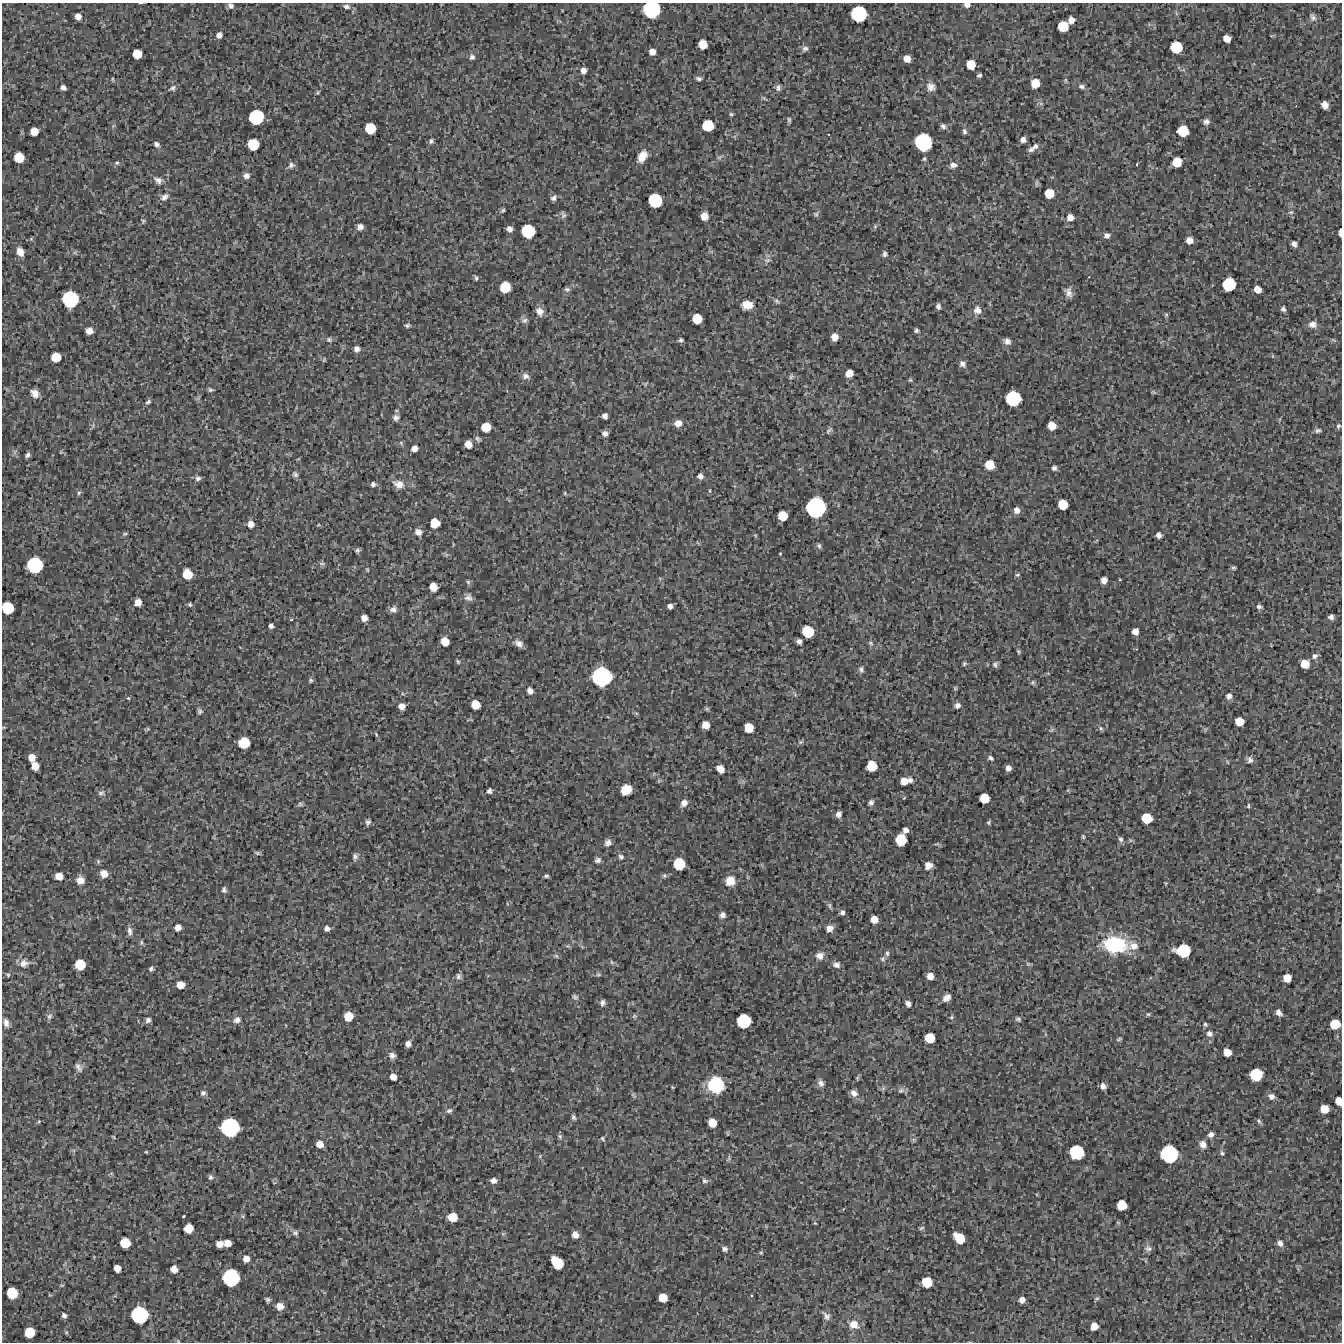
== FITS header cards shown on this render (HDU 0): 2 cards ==
NAXIS1  =                 1340 / length of data axis 1
NAXIS2  =                 1340 / length of data axis 2

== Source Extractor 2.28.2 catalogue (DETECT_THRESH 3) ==
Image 1340 x 1340 px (HDU 0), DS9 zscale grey, 1 PNG px = 1 image px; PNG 1344 x 1344 px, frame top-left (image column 1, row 1340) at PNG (2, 3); no overlay
Background 5110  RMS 510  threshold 1540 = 3 sigma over >= 5 px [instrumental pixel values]
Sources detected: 395; all 395 listed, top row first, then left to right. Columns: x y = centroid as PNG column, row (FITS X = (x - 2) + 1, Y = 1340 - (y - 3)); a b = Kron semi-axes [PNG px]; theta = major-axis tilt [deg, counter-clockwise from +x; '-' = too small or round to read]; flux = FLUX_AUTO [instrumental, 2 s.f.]
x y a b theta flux
967 5 6 5 - 1.5e+05
231 6 9 7 -34 1.2e+05
346 6 9 6 -12 1.3e+05
651 9 13 12 - 2.2e+06
859 14 12 12 - 1.8e+06
78 16 6 5 - 2.1e+05
1313 17 11 7 -62 1.3e+05
1071 20 6 6 - 2.3e+05
1063 26 8 8 - 7.4e+05
219 35 6 6 - 1.7e+05
1227 38 6 6 - 3.2e+05
703 44 8 7 - 5.0e+05
1176 47 9 9 - 9.8e+05
805 49 9 7 36 1.2e+05
652 52 6 6 - 2.4e+05
137 54 7 7 - 5.3e+05
472 57 8 7 - 1.3e+05
907 59 6 6 - 3.3e+05
971 65 8 7 - 5.6e+05
583 70 6 6 - 1.9e+05
979 75 4 4 - 7.0e+04
113 79 7 3 -82 3.9e+04
699 79 7 5 -7 8.9e+04
1066 80 9 4 90 6.8e+04
1035 83 8 7 - 5.2e+05
1082 86 9 6 -13 1.1e+05
63 87 5 4 - 1.4e+05
931 87 13 11 -39 2.5e+05
172 88 11 7 24 1.1e+05
778 88 8 6 76 1.0e+05
318 92 7 3 36 4.3e+04
763 98 8 4 -33 5.6e+04
1325 105 7 6 - 2.8e+05
731 114 5 4 - 5.2e+04
256 117 12 11 - 1.6e+06
789 120 7 4 -89 6.3e+04
1206 122 8 6 13 1.3e+05
708 125 9 9 - 8.7e+05
943 126 8 6 -43 1.1e+05
370 128 9 8 - 7.7e+05
34 131 7 6 - 3.9e+05
964 131 8 6 -83 9.3e+04
1183 131 9 9 - 8.2e+05
1023 140 6 5 - 1.6e+05
431 141 6 5 - 7.9e+04
923 142 14 13 - 2.3e+06
157 144 7 6 - 1.0e+05
253 144 9 9 - 8.5e+05
1035 146 10 7 35 1.5e+05
1031 150 8 6 9 1.1e+05
642 156 14 8 61 4.1e+05
19 157 8 8 - 6.6e+05
720 157 11 4 26 9.6e+04
924 159 6 5 - 5.4e+04
1177 162 8 8 - 6.0e+05
117 163 6 5 - 6.4e+04
1137 164 4 2 - 2.9e+04
291 165 9 7 26 1.3e+05
953 165 9 6 6 1.8e+05
246 176 7 7 - 1.7e+05
158 180 12 9 -28 1.9e+05
1037 183 9 4 85 5.4e+04
1049 193 8 7 - 5.5e+05
164 197 12 8 33 1.9e+05
554 198 8 6 44 1.2e+05
655 200 11 10 - 1.3e+06
503 210 6 4 45 5.4e+04
1291 212 7 5 17 5.8e+04
816 214 8 6 53 8.0e+04
563 215 9 7 -70 1.0e+05
704 216 7 6 - 3.6e+05
1070 217 8 8 - 2.5e+05
143 221 7 5 36 5.7e+04
875 226 6 5 - 6.0e+04
360 227 6 5 - 1.9e+05
509 229 5 5 - 1.5e+05
528 231 11 10 - 1.3e+06
1340 232 7 3 88 1.3e+05
1107 235 7 6 - 1.4e+05
1189 240 6 6 - 2.7e+05
1294 244 5 4 - 1.5e+05
20 252 9 7 -64 2.9e+05
75 252 6 4 72 5.2e+04
885 254 6 5 - 8.6e+04
767 260 11 7 14 1.5e+05
476 278 7 4 -79 6.2e+04
1229 284 10 10 - 1.2e+06
505 287 9 8 - 7.9e+05
567 289 7 6 - 8.6e+04
1257 289 6 6 - 3.0e+05
1068 292 12 8 -69 2.1e+05
70 299 13 12 - 2.0e+06
777 301 9 5 -42 8.0e+04
747 305 11 9 2 3.9e+05
938 306 6 5 - 1.1e+05
1283 309 5 4 - 8.6e+04
977 310 11 10 - 2.4e+05
540 311 10 8 -59 2.5e+05
1166 315 6 5 - 4.9e+04
697 318 8 8 - 6.3e+05
524 320 9 7 17 1.2e+05
1312 324 10 8 -1 2.0e+05
407 325 7 4 6 6.9e+04
916 330 4 4 - 7.3e+04
89 331 6 6 - 2.7e+05
834 337 6 6 - 2.9e+05
329 339 8 7 - 9.5e+04
681 340 4 4 - 6.8e+04
1333 340 8 4 -23 5.1e+04
1007 341 8 7 - 1.6e+05
357 349 7 7 - 1.6e+05
1273 356 6 3 -89 3.3e+04
56 357 8 7 - 6.0e+05
324 360 6 5 - 4.5e+04
962 364 8 7 - 1.4e+05
849 373 7 6 - 3.6e+05
525 376 9 7 -27 1.5e+05
791 376 8 5 65 6.7e+04
910 380 5 5 - 4.5e+04
645 384 6 4 46 4.0e+04
210 390 6 5 - 7.0e+04
1154 392 8 4 -23 4.8e+04
35 393 9 7 -44 2.4e+05
1013 398 12 11 - 1.7e+06
148 402 7 5 30 7.9e+04
605 416 5 5 - 1.3e+05
396 418 7 7 - 1.3e+05
678 423 8 7 - 2.5e+05
93 425 6 4 73 5.8e+04
1052 426 7 7 - 4.3e+05
1338 426 7 6 - 7.5e+04
486 427 8 7 - 5.5e+05
829 430 11 5 49 7.8e+04
1318 430 8 5 14 9.3e+04
605 433 5 5 - 1.3e+05
478 439 8 5 -45 7.7e+04
401 443 7 4 -46 5.0e+04
468 444 7 6 - 3.2e+05
414 449 6 5 - 1.9e+05
61 452 5 4 - 3.1e+04
27 455 6 5 - 9.8e+04
989 465 8 7 - 5.8e+05
1054 468 5 5 - 9.1e+04
295 474 8 6 -45 9.4e+04
700 476 6 6 - 1.3e+05
198 478 7 6 - 1.0e+05
373 484 6 5 - 9.2e+04
399 484 14 10 -23 3.2e+05
709 491 5 3 - 3.7e+04
79 493 6 5 - 6.7e+04
565 493 5 3 - 3.5e+04
1063 504 8 7 - 6.2e+05
816 507 16 15 - 3.0e+06
1017 510 6 6 - 2.0e+05
783 516 8 7 - 6.1e+05
435 523 8 7 - 5.5e+05
251 524 6 6 - 2.2e+05
318 525 5 3 - 3.1e+04
418 532 9 8 - 1.8e+05
125 534 7 5 20 6.0e+04
755 535 6 4 -19 3.8e+04
1159 535 5 5 - 1.5e+05
819 546 8 6 -73 8.3e+04
357 550 5 5 - 7.4e+04
780 554 3 2 - 3.4e+04
322 563 11 4 0 7.6e+04
35 565 12 12 - 1.9e+06
1233 568 5 5 - 5.7e+04
367 570 6 3 -70 3.6e+04
187 574 9 8 - 6.5e+05
1017 575 6 5 - 6.1e+04
1104 580 6 5 - 2.2e+05
1120 580 4 2 - 2.7e+04
468 582 7 5 -85 6.1e+04
433 587 7 6 - 4.0e+05
468 597 9 8 - 1.5e+05
138 602 7 6 - 2.9e+05
190 605 5 5 - 6.3e+04
670 606 5 4 - 1.3e+05
1259 607 7 5 -13 8.8e+04
8 608 10 9 - 1.0e+06
393 609 8 7 - 1.6e+05
1331 617 6 6 - 1.2e+05
364 618 6 6 - 2.1e+05
291 619 5 3 - 3.0e+04
271 626 5 4 - 1.1e+05
1135 631 6 6 - 2.2e+05
808 632 9 9 - 9.5e+05
445 641 7 7 - 4.1e+05
799 641 5 5 - 1.3e+05
519 643 10 7 -36 1.9e+05
871 643 8 5 -42 7.5e+04
1018 651 6 5 - 5.2e+04
1315 656 8 7 - 1.3e+05
458 662 6 4 -72 5.0e+04
964 664 6 5 - 5.7e+04
995 664 8 6 72 8.9e+04
1305 664 8 7 - 4.9e+05
861 669 8 6 -71 1.0e+05
602 676 15 15 - 2.9e+06
311 680 6 5 - 6.4e+04
1033 682 6 6 - 7.2e+04
955 688 5 5 - 4.5e+04
530 691 7 6 - 1.9e+05
403 694 6 3 -18 4.5e+04
1229 696 7 7 - 1.4e+05
128 698 4 4 - 3.9e+04
475 705 7 7 - 5.0e+05
957 705 7 6 - 1.4e+05
402 706 6 6 - 2.2e+05
707 709 6 5 - 5.7e+04
200 711 6 5 - 8.4e+04
636 713 6 4 -18 4.7e+04
1239 721 7 7 - 4.6e+05
706 725 7 6 - 3.5e+05
4 727 5 3 - 3.0e+04
749 728 8 7 - 5.4e+05
1101 728 7 5 -67 7.0e+04
148 729 6 3 -18 3.5e+04
1051 730 8 5 27 6.6e+04
376 734 7 3 -64 4.5e+04
801 742 7 5 20 6.4e+04
244 743 9 9 - 8.5e+05
32 757 7 6 - 3.0e+05
991 758 7 5 -26 8.7e+04
1250 760 9 7 -59 1.3e+05
1227 762 6 3 -71 3.3e+04
35 766 7 6 - 3.7e+05
872 766 8 8 - 7.2e+05
1008 768 5 5 - 1.6e+05
720 769 7 6 - 3.2e+05
659 781 6 4 -18 4.7e+04
905 781 11 6 12 4.3e+05
626 790 9 8 - 7.1e+05
1068 790 6 4 72 4.2e+04
489 791 6 5 - 9.8e+04
101 793 10 6 15 1.1e+05
984 798 8 8 - 5.9e+05
871 802 8 6 47 1.1e+05
684 803 8 7 - 1.9e+05
300 804 7 6 - 6.7e+04
1248 806 6 4 74 4.3e+04
838 814 6 5 - 1.7e+05
1147 818 8 8 - 7.0e+05
368 822 7 6 - 9.6e+04
989 822 5 5 - 5.9e+04
905 830 5 5 - 1.4e+05
1083 837 6 4 -74 5.1e+04
1121 839 7 6 - 9.8e+04
901 840 9 9 - 9.0e+05
1130 840 6 4 -71 5.1e+04
608 843 8 6 64 1.6e+05
937 844 8 3 12 4.6e+04
257 853 7 4 -25 6.0e+04
355 857 9 6 82 1.1e+05
621 857 7 7 - 9.3e+04
598 860 6 6 - 1.1e+05
98 861 7 5 -71 5.6e+04
679 864 9 9 - 9.1e+05
928 865 9 8 - 2.3e+05
104 874 8 7 - 3.1e+05
59 876 7 6 - 3.2e+05
546 876 5 4 - 6.6e+04
664 876 6 6 - 6.7e+04
80 880 9 8 - 2.7e+05
730 881 9 9 - 4.9e+05
224 890 7 6 - 9.2e+04
1318 890 6 5 - 4.7e+04
829 906 10 5 -68 7.9e+04
842 913 6 5 - 1.0e+05
722 915 6 6 - 1.3e+05
874 919 6 6 - 3.3e+05
178 927 6 6 - 2.3e+05
327 928 6 5 - 1.3e+05
830 928 9 8 - 2.3e+05
130 931 11 6 -84 1.4e+05
141 942 8 5 90 6.0e+04
1115 945 26 17 -5 2.6e+06
568 946 8 5 -22 5.5e+04
1134 946 13 11 -20 3.5e+05
1183 951 12 10 -5 1.3e+06
887 953 8 5 -89 8.7e+04
556 956 7 5 -13 7.0e+04
820 956 10 9 - 2.5e+05
883 959 8 7 - 1.1e+05
612 962 7 5 -47 7.0e+04
24 963 13 10 12 2.8e+05
80 964 8 8 - 7.4e+05
1028 964 7 5 -21 6.1e+04
836 965 10 8 -10 1.7e+05
151 969 5 4 - 7.8e+04
598 974 8 6 -4 7.5e+04
8 975 7 5 -71 5.7e+04
458 976 9 7 89 1.1e+05
930 976 6 6 - 2.9e+05
1287 978 7 7 - 3.8e+05
180 985 7 6 - 3.5e+05
575 997 8 7 - 9.2e+04
947 998 9 7 42 2.2e+05
602 1003 8 6 82 1.2e+05
908 1004 7 5 -51 1.5e+05
1278 1013 6 5 - 1.7e+05
1148 1014 6 5 - 5.4e+04
49 1016 10 7 65 1.1e+05
348 1016 8 7 - 5.3e+05
634 1016 7 6 - 6.3e+04
951 1017 6 5 - 5.0e+04
1018 1019 8 7 - 8.3e+04
148 1020 6 6 - 1.1e+05
237 1020 10 8 23 1.6e+05
744 1021 11 11 - 1.4e+06
6 1023 11 7 -77 1.8e+05
1205 1024 5 5 - 6.3e+04
1335 1024 8 8 - 6.2e+05
1209 1034 9 8 - 1.6e+05
930 1038 8 8 - 6.4e+05
1119 1039 6 3 17 5.2e+04
408 1044 6 5 - 1.6e+05
1227 1052 7 6 - 3.7e+05
392 1055 8 7 - 1.5e+05
79 1067 13 7 -61 1.4e+05
512 1069 6 3 -19 3.7e+04
1256 1074 10 10 - 1.1e+06
393 1077 6 5 - 2.3e+05
857 1078 5 5 - 4.5e+04
821 1083 9 7 -69 1.5e+05
716 1085 15 14 - 1.7e+06
1103 1086 6 5 - 1.6e+05
901 1090 10 7 11 1.0e+05
203 1093 7 7 - 1.1e+05
854 1093 10 8 -44 1.8e+05
634 1095 10 5 -49 7.3e+04
1271 1096 8 7 - 1.6e+05
1339 1101 7 5 -75 3.3e+05
1324 1109 7 7 - 4.6e+05
449 1111 8 6 22 9.8e+04
573 1117 7 5 -70 7.9e+04
1259 1121 8 4 -54 7.3e+04
39 1122 5 3 - 4.0e+04
712 1123 7 7 - 4.6e+05
230 1127 14 14 - 2.6e+06
1211 1135 8 7 - 1.3e+05
560 1136 7 5 -47 7.2e+04
113 1137 4 3 - 3.4e+04
602 1138 7 5 -49 6.5e+04
320 1144 7 6 - 2.7e+05
1203 1144 10 8 -57 2.3e+05
146 1152 3 3 - 3.2e+04
1076 1152 12 11 - 1.5e+06
1222 1153 8 6 -62 8.5e+04
1169 1154 13 13 - 2.3e+06
540 1156 6 3 73 3.8e+04
728 1158 9 4 55 5.9e+04
210 1177 7 6 - 8.8e+04
493 1181 6 5 - 1.5e+05
705 1181 9 6 -25 9.0e+04
1122 1205 8 8 - 6.3e+05
183 1216 3 2 - 3.7e+04
242 1216 6 5 - 5.9e+04
452 1217 8 7 - 5.5e+05
815 1223 4 3 - 3.2e+04
189 1228 7 7 - 5.3e+05
921 1228 7 4 27 5.4e+04
295 1233 9 7 -31 1.1e+05
503 1234 6 4 1 5.0e+04
575 1235 6 6 - 2.4e+05
959 1238 10 7 -44 7.4e+05
125 1243 8 8 - 6.9e+05
227 1243 6 6 - 3.1e+05
1280 1243 8 6 -61 1.7e+05
219 1244 6 6 - 2.6e+05
1148 1248 9 7 -15 1.2e+05
725 1249 7 6 - 9.4e+04
761 1253 5 4 - 3.9e+04
246 1259 7 7 - 2.5e+05
557 1263 11 8 -50 9.4e+05
117 1268 6 6 - 2.7e+05
174 1269 6 6 - 2.9e+05
231 1278 13 13 - 2.2e+06
927 1282 8 8 - 7.1e+05
62 1285 6 3 1 3.4e+04
12 1293 9 8 - 8.3e+05
663 1298 7 7 - 4.6e+05
1097 1298 6 5 - 5.6e+04
268 1300 7 6 - 8.2e+04
1022 1300 6 5 - 2.0e+05
280 1306 8 7 - 3.2e+05
64 1315 7 5 -54 1.1e+05
139 1315 13 13 - 2.1e+06
826 1316 10 6 -50 1.4e+05
854 1324 12 11 - 3.4e+05
1094 1326 7 6 - 3.0e+05
29 1332 8 8 - 7.3e+05
66 1332 5 5 - 5.1e+04
178 1341 6 4 -45 4.0e+04
At the frame edge (FLAGS 8, measured only in part): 7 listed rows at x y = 967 5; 231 6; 651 9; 1340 232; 8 608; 1339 1101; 178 1341